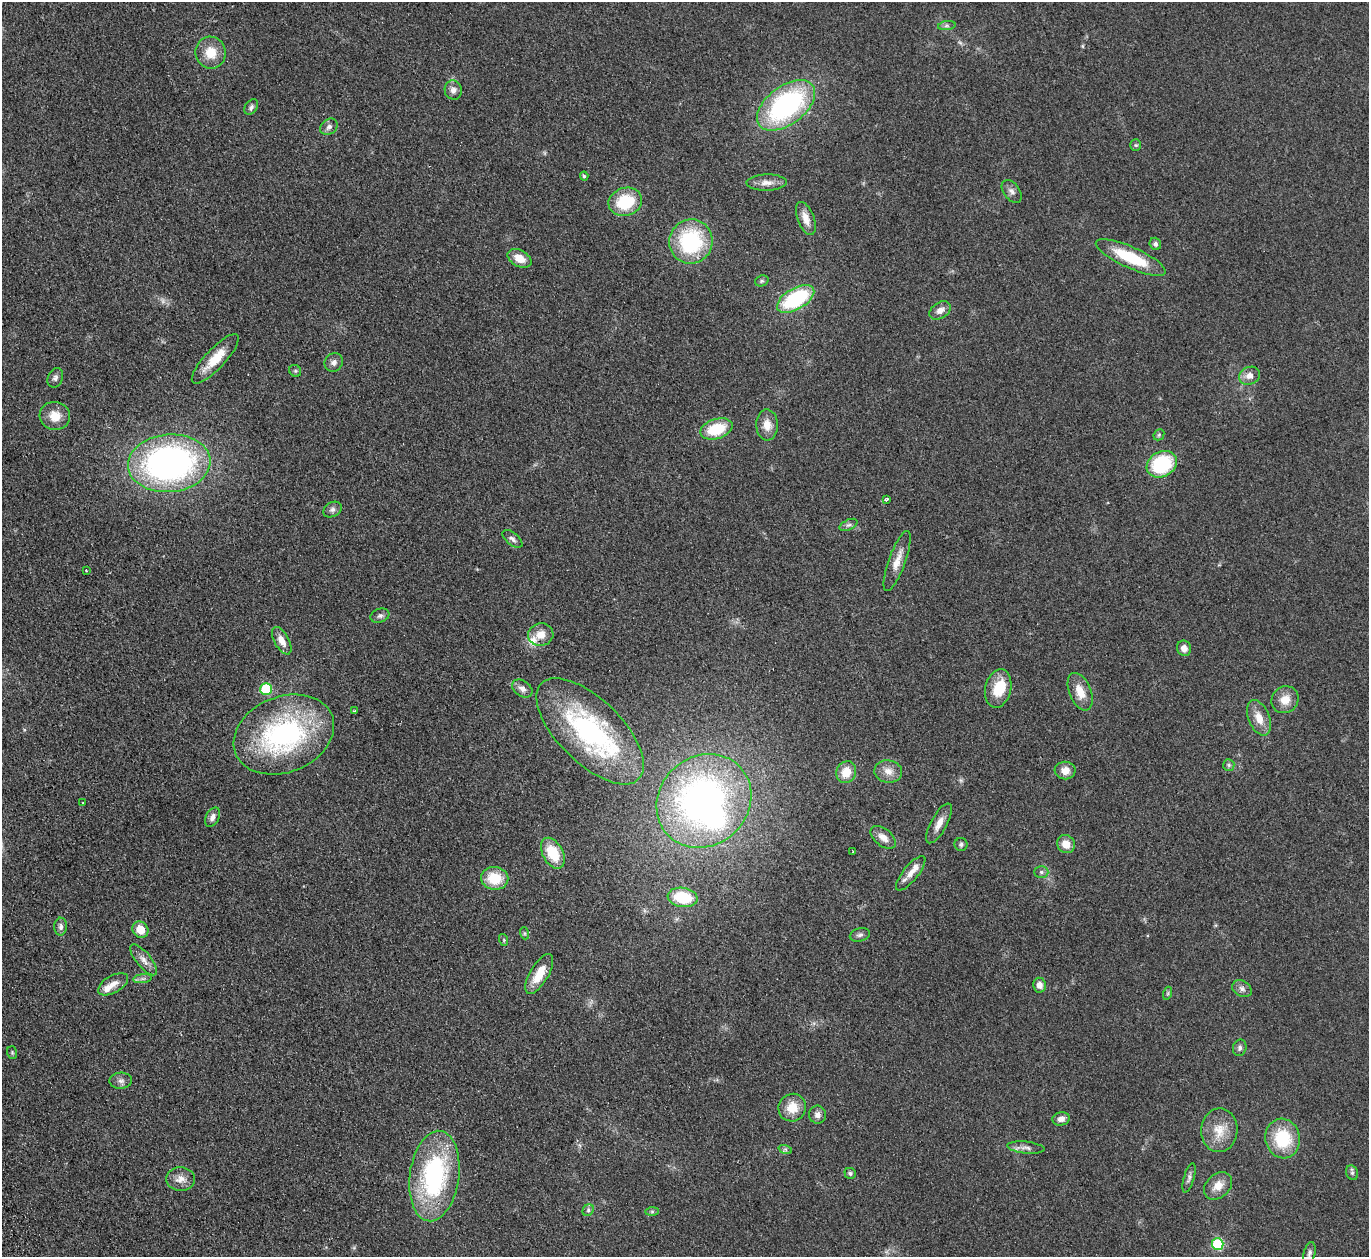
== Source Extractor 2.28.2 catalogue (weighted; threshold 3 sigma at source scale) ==
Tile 7 of 4 x 4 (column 3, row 2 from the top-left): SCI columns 2789-4155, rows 2815-4069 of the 5577 x 5501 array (HDU 1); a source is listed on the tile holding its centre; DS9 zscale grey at full resolution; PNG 1371 x 1259 px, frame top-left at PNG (2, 2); each listed source drawn as its Kron ellipse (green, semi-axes under 4 px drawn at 4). Shown black and unused: <1% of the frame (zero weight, under 2 of 3 exposures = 3% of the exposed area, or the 3 px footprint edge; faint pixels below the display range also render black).
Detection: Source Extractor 2.28.2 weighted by HDU 2 'WHT'; one run over the whole footprint, this tile lists its part. Background 0.0847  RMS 0.0093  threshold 0.0421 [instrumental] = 3 sigma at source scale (4.5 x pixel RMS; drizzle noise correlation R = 1.50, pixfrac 1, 0.05/0.05 arcsec/px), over >= 5 px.
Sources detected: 105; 1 too faint to see at this stretch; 1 inside a brighter object's white glare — neither listed nor drawn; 5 inside a brighter listed object's ellipse — not listed separately; the other 98 listed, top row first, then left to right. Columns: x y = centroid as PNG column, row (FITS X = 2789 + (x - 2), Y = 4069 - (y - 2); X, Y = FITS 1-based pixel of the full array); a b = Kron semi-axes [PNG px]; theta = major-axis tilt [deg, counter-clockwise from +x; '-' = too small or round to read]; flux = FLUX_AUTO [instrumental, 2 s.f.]
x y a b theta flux
947 26 9 4 8 2.2
211 53 16 15 - 18
453 90 10 8 -72 4.8
786 105 33 19 37 160
251 107 8 6 54 2.6
329 127 9 7 37 3.5
1136 145 5 5 - 1.5
584 176 4 4 - 1.5
767 183 20 8 1 7.7
1012 191 13 8 -54 4.4
625 202 17 14 18 42
806 218 17 8 -69 9.3
691 241 22 21 - 79
1155 244 6 5 - 2.7
1131 257 38 10 -24 45
520 258 13 8 -28 12
762 281 7 5 20 1.7
796 299 21 10 30 79
940 310 12 7 33 6.4
215 359 32 10 47 21
334 362 10 8 47 4.4
295 371 6 5 - 1.5
1250 376 11 8 24 6.7
55 378 10 7 68 3.2
55 416 15 14 - 14
767 425 15 10 -88 11
716 429 16 10 18 34
1159 435 6 5 - 1.4
169 463 41 29 5 310
1162 464 16 12 29 62
886 499 4 3 - 1.7
332 509 10 7 31 3.4
848 525 9 5 25 2.3
512 539 12 6 -39 3.4
897 561 32 8 70 12
86 570 3 2 - 0.77
380 616 9 7 18 2.8
541 635 13 11 11 10
282 641 15 7 -61 8.5
1184 648 8 7 - 5.5
522 688 11 7 -33 4.7
998 688 19 13 77 24
266 689 6 6 - 61
1080 692 20 11 -68 14
1285 700 14 13 - 13
354 711 4 3 - 0.96
1259 718 18 10 -68 13
590 731 68 32 -44 160
284 735 52 38 21 180
1229 765 6 5 - 1.8
1065 770 10 9 - 7.9
888 771 14 11 -8 8.6
846 772 11 9 61 16
704 801 50 44 42 350
83 803 3 3 - 1.1
213 817 10 6 61 4.2
939 823 22 8 61 8.8
883 837 15 8 -38 7.7
961 844 6 6 - 2.3
1066 844 9 8 - 10
853 852 3 2 - 0.84
553 853 16 10 -61 29
1041 872 7 6 - 2.3
911 873 21 7 51 9.2
495 878 13 11 -7 26
683 897 15 9 -9 36
61 927 9 6 88 3.4
140 930 8 7 - 14
524 933 6 4 -71 1.3
860 935 10 6 14 2.8
504 940 6 3 -72 1.1
144 960 19 7 -51 6.6
539 974 22 9 59 19
143 979 9 4 8 2.8
113 984 16 8 30 7.8
1040 985 7 6 - 6.2
1242 989 10 7 -33 3.8
1168 993 7 4 72 1.4
1240 1048 8 6 74 2.8
12 1053 6 5 - 1.4
121 1081 11 8 2 4
792 1108 14 13 - 16
817 1115 9 8 - 4.5
1061 1119 9 6 14 5.1
1219 1130 22 18 86 19
1283 1138 20 17 -79 43
1026 1148 18 6 -6 5.1
785 1149 7 4 -19 1.8
850 1173 6 5 - 1.7
1352 1173 7 6 - 2
434 1176 45 24 82 140
1189 1178 15 5 73 3.2
181 1179 14 12 -4 8
1218 1186 16 11 42 11
588 1210 6 5 - 2
652 1212 7 4 0 1.5
1218 1244 6 6 - 72
1309 1253 11 5 75 2.6